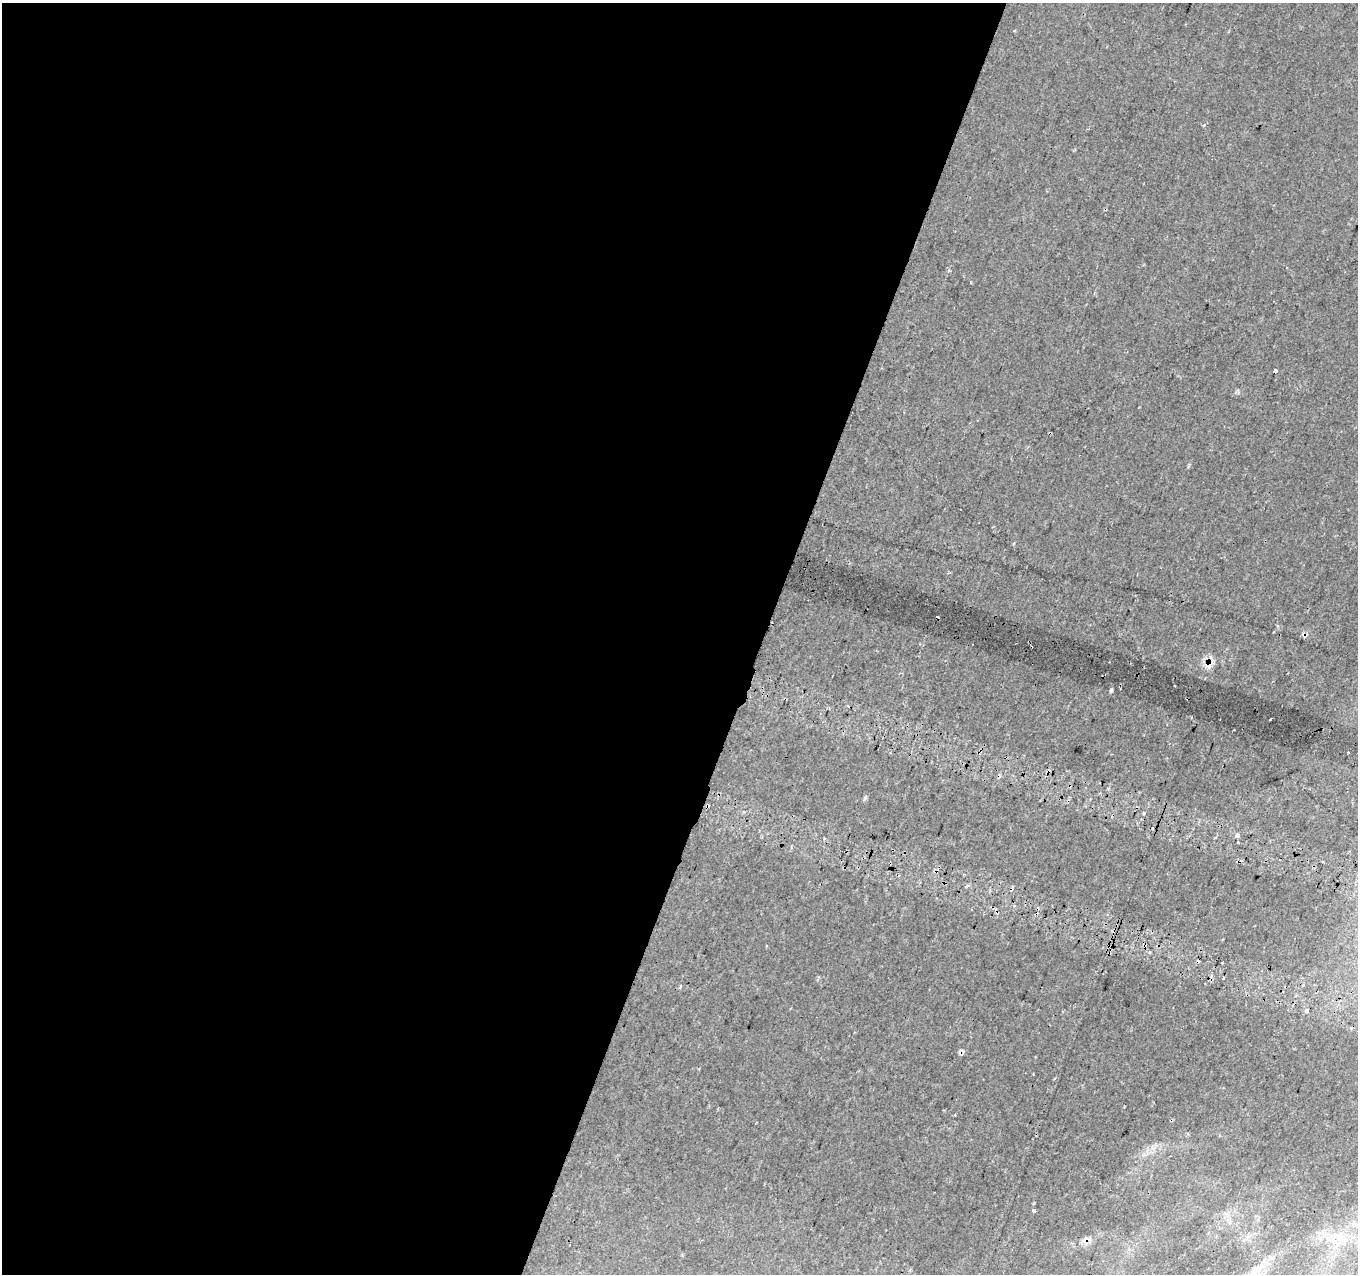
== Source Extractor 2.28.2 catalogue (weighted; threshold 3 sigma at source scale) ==
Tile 5 of 4 x 4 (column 1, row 2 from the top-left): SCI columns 54-1409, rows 2940-4211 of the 5522 x 5814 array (HDU 1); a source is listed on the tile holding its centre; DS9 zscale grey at full resolution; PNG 1360 x 1276 px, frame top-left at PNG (2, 3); no overlay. Shown black and unused: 56% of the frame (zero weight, under 2 of 3 exposures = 14% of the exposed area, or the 3 px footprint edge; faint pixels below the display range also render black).
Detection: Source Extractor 2.28.2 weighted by HDU 2 'WHT'; one run over the whole footprint, this tile lists its part. Background -0.00307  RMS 0.0048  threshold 0.0216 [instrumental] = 3 sigma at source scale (4.5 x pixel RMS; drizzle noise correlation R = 1.50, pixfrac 1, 0.0396/0.0396 arcsec/px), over >= 5 px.
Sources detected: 21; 8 cosmic-ray / hot-pixel residue — not listed; the other 13 listed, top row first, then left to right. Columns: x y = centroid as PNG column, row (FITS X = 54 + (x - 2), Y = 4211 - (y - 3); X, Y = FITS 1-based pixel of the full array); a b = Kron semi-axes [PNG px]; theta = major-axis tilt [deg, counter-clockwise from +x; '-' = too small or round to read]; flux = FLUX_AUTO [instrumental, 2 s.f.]
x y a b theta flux
1275 371 4 3 - 3.4
1209 665 14 9 42 3.6
1174 686 3 3 - 1.3
1111 690 4 3 - 0.88
1271 719 3 3 - 1.7
707 805 4 3 - 0.65
1237 835 4 4 - 2.9
1238 843 3 3 - 3
1222 963 3 3 - 1.6
1306 1011 3 3 - 3.3
954 1115 3 2 - 0.34
1034 1211 3 3 - 3.7
1086 1240 14 7 23 2.4
Overlapping masked pixels (flux is a lower limit): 3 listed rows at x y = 1209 665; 707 805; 1086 1240
Unlisted compact peaks at least as high as the median listed source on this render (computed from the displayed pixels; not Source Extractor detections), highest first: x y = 865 798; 1234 730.